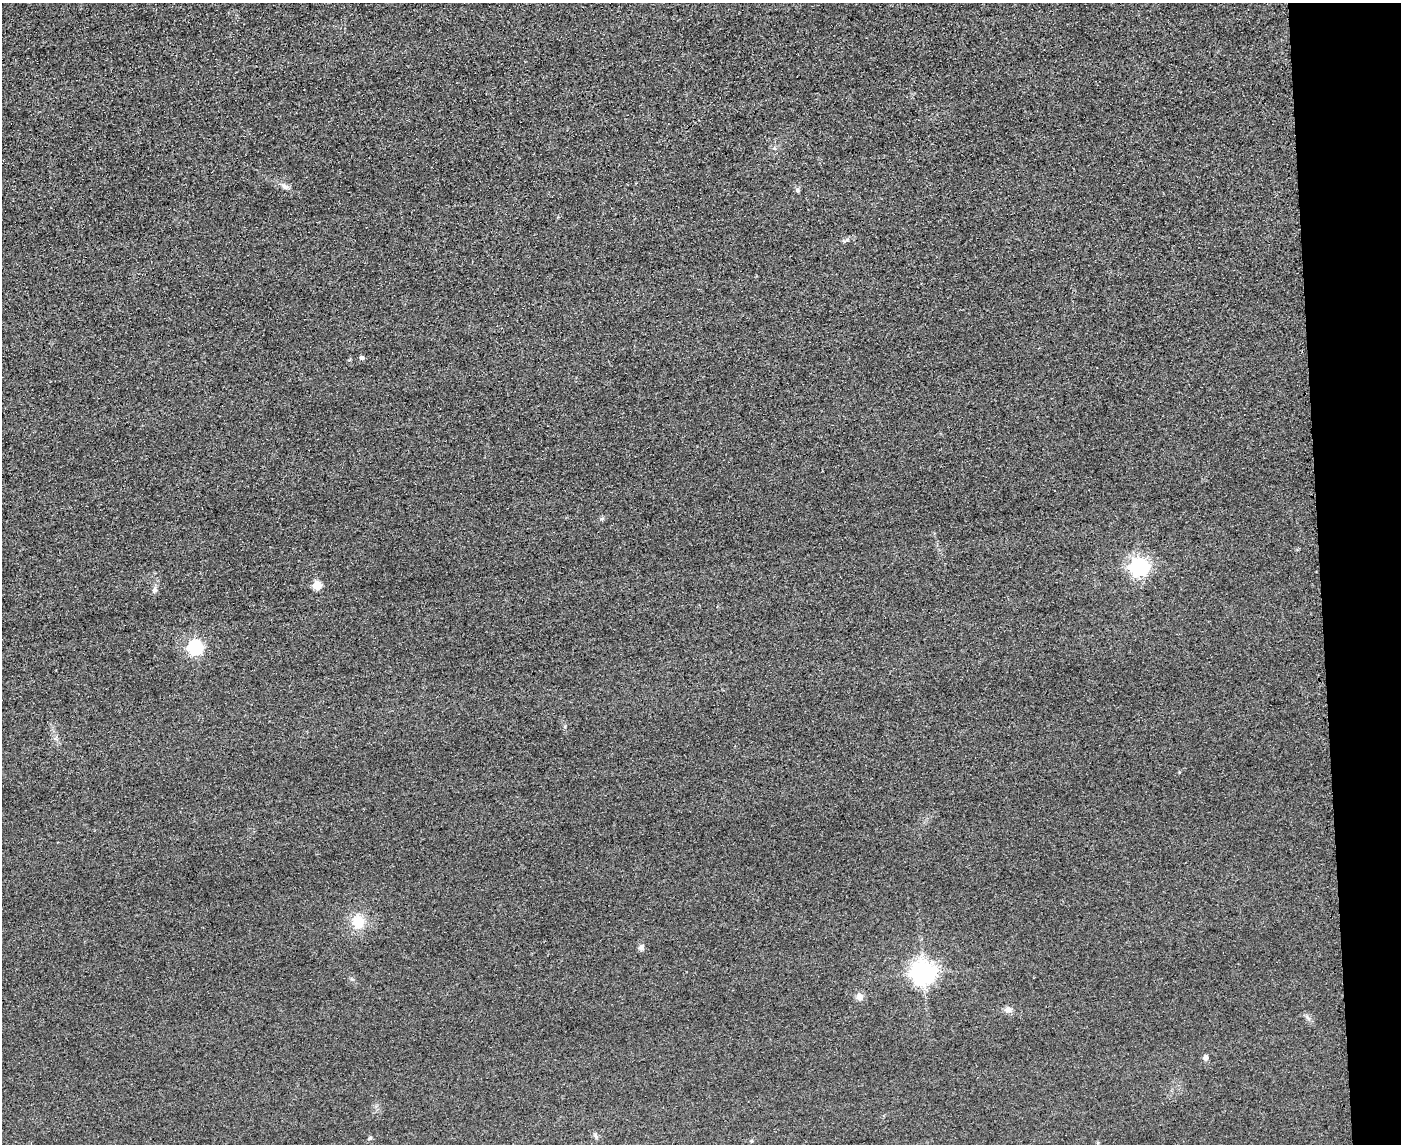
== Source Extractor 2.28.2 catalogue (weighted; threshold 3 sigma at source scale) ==
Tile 9 of 3 x 4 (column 3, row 3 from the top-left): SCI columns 3051-4449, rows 1166-2307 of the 4592 x 4615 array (HDU 1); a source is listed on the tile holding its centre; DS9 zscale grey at full resolution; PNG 1403 x 1146 px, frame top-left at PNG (2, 3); no overlay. Shown black and unused: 6% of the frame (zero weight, under 3 of 4 exposures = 3% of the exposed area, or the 3 px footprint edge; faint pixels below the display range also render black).
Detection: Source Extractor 2.28.2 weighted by HDU 2 'WHT'; one run over the whole footprint, this tile lists its part. Background 0.0674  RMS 0.017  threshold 0.0782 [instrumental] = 3 sigma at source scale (4.5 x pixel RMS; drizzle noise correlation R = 1.50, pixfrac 1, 0.05/0.05 arcsec/px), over >= 5 px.
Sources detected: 16; all 16 listed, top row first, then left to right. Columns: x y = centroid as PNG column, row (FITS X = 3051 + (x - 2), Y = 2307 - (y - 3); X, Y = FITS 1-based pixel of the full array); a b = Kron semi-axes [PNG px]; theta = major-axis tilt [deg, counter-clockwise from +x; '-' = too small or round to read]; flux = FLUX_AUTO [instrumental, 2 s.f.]
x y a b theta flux
284 186 11 4 -50 5.4
798 190 6 4 -89 2.8
362 358 5 4 - 5.2
1139 567 7 7 - 630
317 586 5 5 - 58
155 590 8 6 50 5.1
195 647 6 6 - 330
358 922 18 16 -77 37
641 947 9 6 -66 5.2
923 973 8 8 - 1400
859 997 8 8 - 9.7
1008 1010 10 8 18 7.6
1205 1058 5 5 - 8.1
596 1136 9 4 -61 3.5
370 1138 6 4 27 2.6
751 1141 5 4 - 1.9
Unlisted compact peaks at least as high as the median listed source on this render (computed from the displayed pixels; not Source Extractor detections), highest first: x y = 601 519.